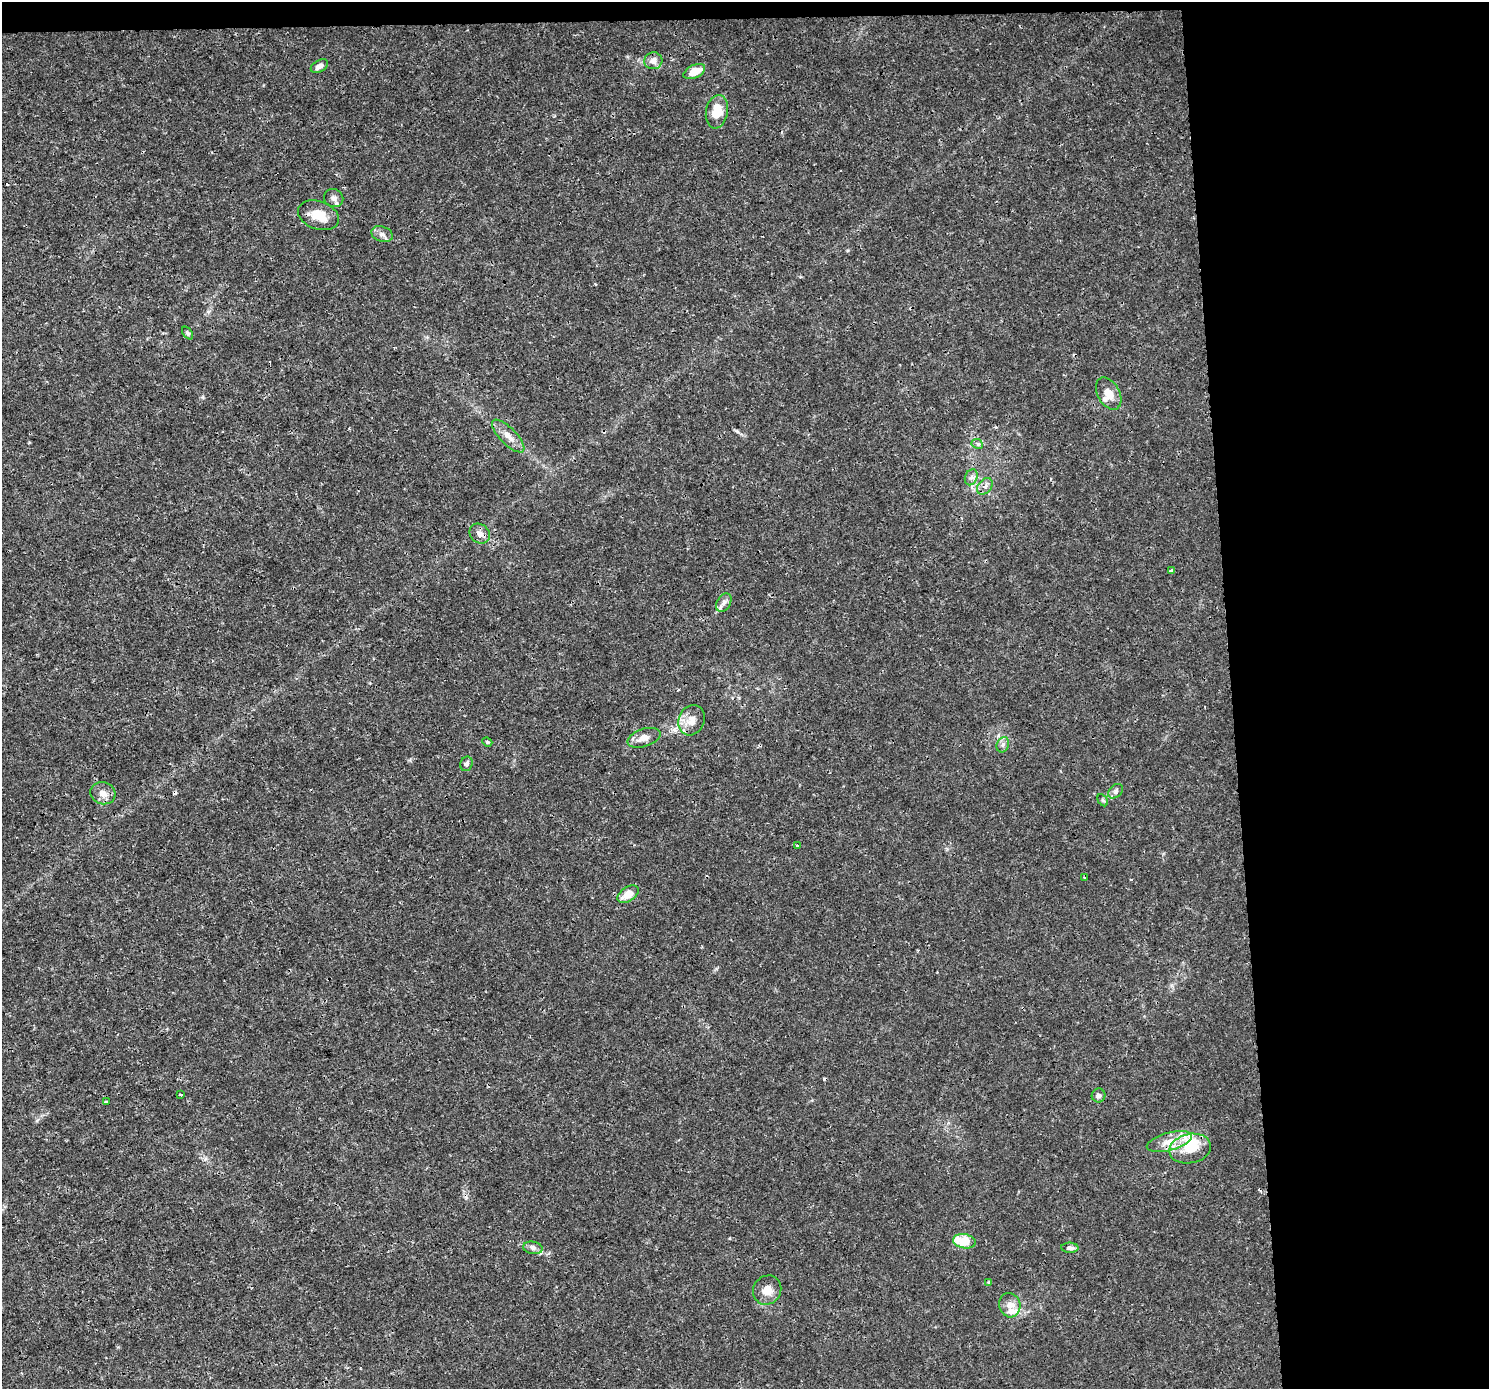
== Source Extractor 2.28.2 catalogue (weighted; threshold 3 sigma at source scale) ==
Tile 3 of 3 x 3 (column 3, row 1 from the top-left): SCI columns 2976-4462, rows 2817-4203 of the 4462 x 4206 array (HDU 1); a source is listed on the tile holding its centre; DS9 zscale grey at full resolution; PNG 1491 x 1391 px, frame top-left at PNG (2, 2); each listed source drawn as its Kron ellipse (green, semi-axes under 4 px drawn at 4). Shown black and unused: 19% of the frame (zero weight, under 3 of 4 exposures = <1% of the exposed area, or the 3 px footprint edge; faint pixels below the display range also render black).
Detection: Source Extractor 2.28.2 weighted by HDU 2 'WHT'; one run over the whole footprint, this tile lists its part. Background 9.91e-04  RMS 9.5e-04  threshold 0.00426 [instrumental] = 3 sigma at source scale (4.5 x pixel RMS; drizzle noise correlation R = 1.50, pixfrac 1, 0.0396/0.0396 arcsec/px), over >= 5 px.
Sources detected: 48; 1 inside a brighter object's white glare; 6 cosmic-ray / hot-pixel residue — neither listed nor drawn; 3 inside a brighter listed object's ellipse — not listed separately; the other 38 listed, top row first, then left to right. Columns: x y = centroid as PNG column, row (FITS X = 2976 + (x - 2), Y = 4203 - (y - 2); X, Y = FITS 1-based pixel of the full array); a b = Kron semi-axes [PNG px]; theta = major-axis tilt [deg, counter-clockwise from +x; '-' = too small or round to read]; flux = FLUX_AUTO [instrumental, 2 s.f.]
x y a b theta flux
653 61 9 8 - 0.65
319 66 9 5 30 0.44
694 72 11 6 25 1.5
717 112 17 11 79 2
334 198 10 9 - 0.39
318 215 21 14 -20 1.6
382 234 11 7 -21 0.44
188 333 7 4 -53 0.17
1109 393 17 11 -60 1.1
508 436 21 8 -46 0.86
977 444 6 4 -24 0.18
971 477 8 6 68 0.33
985 486 9 6 48 0.41
480 534 11 9 -41 0.5
1171 570 3 3 - 0.35
724 602 10 6 59 0.39
692 720 15 13 63 1
644 738 17 9 18 0.77
487 742 5 4 - 0.13
1003 745 8 6 68 0.31
466 764 7 6 - 0.27
1115 791 8 6 43 0.29
103 793 13 11 -17 0.78
1103 800 6 4 -60 0.14
798 846 4 3 - 0.13
1085 878 4 3 - 0.11
628 894 12 7 34 1.1
181 1095 3 2 - 0.12
1099 1096 7 7 - 0.28
106 1101 3 3 - 0.11
1169 1142 23 9 15 1.4
1190 1149 21 14 12 2.3
964 1241 11 7 -10 2.3
533 1248 9 6 -10 0.36
1070 1248 8 5 -3 0.32
989 1282 4 3 - 0.16
767 1290 15 14 - 1
1010 1305 12 10 -77 0.86
Unlisted compact peaks at least as high as the median listed source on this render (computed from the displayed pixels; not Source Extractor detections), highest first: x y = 737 431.